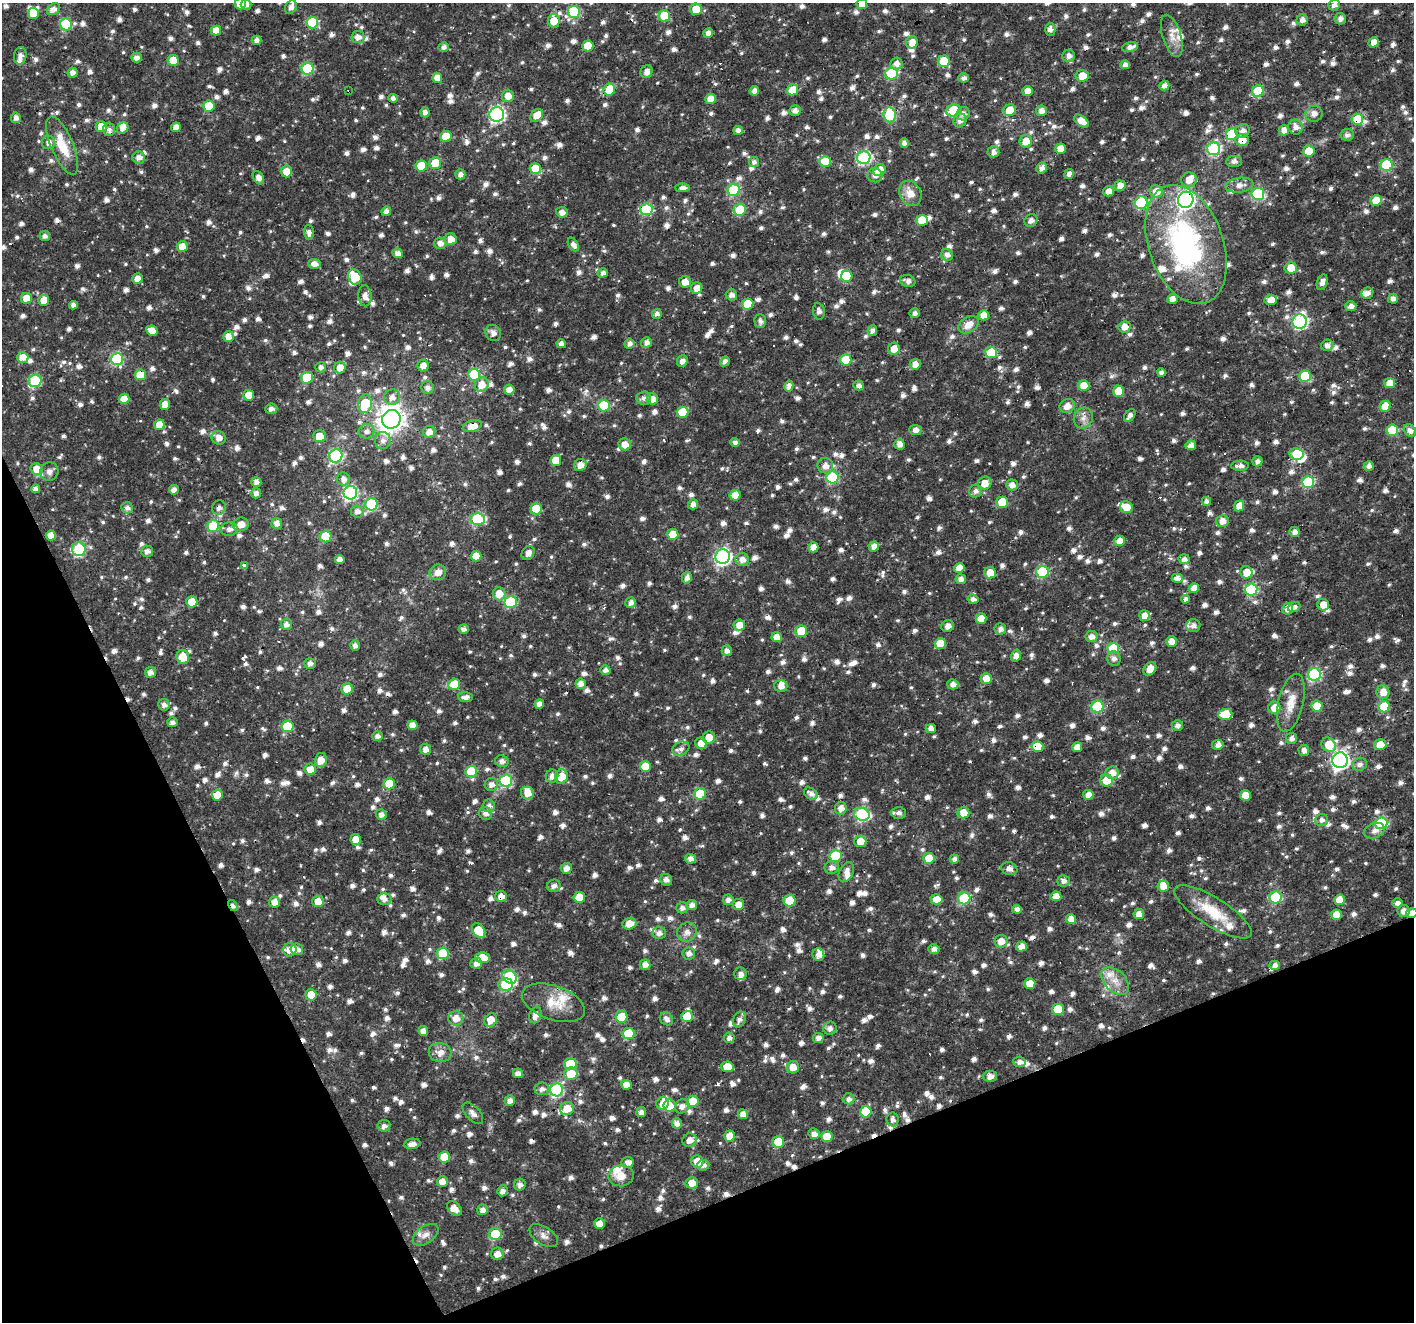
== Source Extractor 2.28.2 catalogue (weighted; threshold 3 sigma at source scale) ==
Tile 14 of 4 x 4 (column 2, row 4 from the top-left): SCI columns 1413-2824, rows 143-1462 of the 5648 x 5509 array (HDU 1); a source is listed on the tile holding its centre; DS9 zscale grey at full resolution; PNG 1416 x 1324 px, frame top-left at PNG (2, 3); each listed source drawn as its Kron ellipse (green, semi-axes under 4 px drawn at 4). Shown black and unused: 21% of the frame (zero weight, under 2 of 3 exposures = <1% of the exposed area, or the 3 px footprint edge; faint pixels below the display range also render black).
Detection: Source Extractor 2.28.2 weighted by HDU 2 'WHT'; one run over the whole footprint, this tile lists its part. Background 0.0194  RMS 0.0028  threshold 0.0126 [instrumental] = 3 sigma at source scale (4.5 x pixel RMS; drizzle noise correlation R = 1.50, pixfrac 1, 0.0396/0.0396 arcsec/px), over >= 5 px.
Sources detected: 1533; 2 inside a brighter object's white glare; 18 cosmic-ray / hot-pixel residue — neither listed nor drawn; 38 inside a brighter listed object's ellipse — not listed separately; of the other 1475, all 500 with FLUX_AUTO >= 1.26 (the completeness limit of this list) listed and drawn (975 fainter detections not listed), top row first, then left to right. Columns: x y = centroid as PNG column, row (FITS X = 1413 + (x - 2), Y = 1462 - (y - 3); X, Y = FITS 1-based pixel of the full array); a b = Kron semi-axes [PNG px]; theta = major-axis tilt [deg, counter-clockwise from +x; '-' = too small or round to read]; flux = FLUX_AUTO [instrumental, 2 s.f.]
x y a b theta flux
240 4 5 5 - 4.7
862 4 5 5 - 3.9
246 5 5 5 - 1.3
1334 5 6 5 - 1.3
291 7 7 5 63 1.4
53 9 7 5 36 1.8
696 9 6 6 - 5.2
574 12 6 6 - 21
33 13 5 5 - 4.7
664 16 6 5 - 10
1340 19 6 5 - 1.3
1302 20 6 5 - 1.4
554 21 7 6 - 5.1
312 22 6 6 - 13
66 24 6 6 - 17
1050 29 6 5 - 1.3
216 31 5 5 - 3.5
708 33 5 4 - 1.7
1172 36 22 9 -73 3
358 37 6 6 - 2
256 40 5 4 - 1.3
912 42 6 6 - 3.1
1374 42 5 5 - 2.5
588 46 5 5 - 6.4
443 47 5 5 - 1.3
1130 47 8 4 15 1.6
20 56 9 6 83 1.8
1069 56 6 6 - 1.6
137 57 5 5 - 1.3
173 60 5 5 - 5.1
944 61 6 5 - 6.5
896 64 6 6 - 1.7
1125 65 5 4 - 1.4
307 69 6 6 - 20
647 72 6 6 - 1.8
73 73 5 5 - 1.6
891 74 6 6 - 20
1082 76 7 5 6 4.3
437 78 5 5 - 2.4
964 78 5 4 - 1.3
1164 86 5 5 - 1.4
609 90 6 5 - 8.9
793 90 6 5 - 5.3
349 91 3 2 - 1.4
754 91 5 4 - 1.6
1028 91 5 5 - 3.5
1258 91 6 6 - 14
508 96 6 6 - 2.6
393 98 4 4 - 1.4
711 99 5 5 - 3.8
209 106 5 5 - 9.7
953 110 7 6 - 15
1010 110 6 5 - 4.9
795 111 6 5 - 1.6
1041 111 5 5 - 1.9
425 112 5 4 - 1.5
497 114 7 7 - 59
963 114 7 6 - 1.4
1314 114 8 8 - 1.6
537 115 7 5 48 4
890 115 7 6 - 14
16 118 5 5 - 1.5
1357 119 6 5 - 9.6
960 120 7 6 - 1.5
1081 121 8 5 -37 3.1
101 127 5 5 - 3.7
176 127 5 4 - 2.3
1295 127 7 7 - 1.7
123 128 6 5 - 1.8
109 129 6 6 - 1.3
738 130 5 4 - 1.5
1284 130 5 5 - 2.4
1243 131 7 6 - 1.8
1232 134 6 5 - 14
1347 135 6 6 - 1.4
446 136 5 5 - 5.5
1242 140 7 5 -3 3.3
1026 141 6 6 - 3.6
49 143 7 6 - 1.6
904 143 4 4 - 1.3
62 145 31 11 -67 7.5
1060 149 5 5 - 3.6
1214 149 6 6 - 31
1309 151 5 5 - 6
993 152 6 5 - 1.6
139 157 6 6 - 1.8
864 158 6 6 - 36
825 161 6 5 - 8.6
1234 161 8 5 4 1.3
754 162 5 5 - 1.5
435 163 6 6 - 7.5
1386 165 6 6 - 17
421 166 6 5 - 8.1
1042 168 6 5 - 1.6
535 169 6 5 - 7.2
879 170 6 5 - 4.8
286 171 6 5 - 3.8
460 174 5 5 - 1.5
1069 174 5 4 - 1.5
875 175 7 7 - 1.7
258 178 7 5 -60 1.8
1189 180 8 7 - 3
1240 185 14 7 8 2.1
1120 186 5 5 - 3.2
683 188 7 4 0 1.3
734 190 6 6 - 23
1108 191 5 5 - 2.3
1156 191 7 6 - 3.4
910 193 13 10 -63 3.3
1258 194 6 6 - 28
1186 200 8 7 - 88
1376 201 5 5 - 5
1141 203 6 6 - 21
646 209 6 6 - 20
740 210 6 6 - 12
386 211 5 4 - 1.3
562 212 5 5 - 1.8
922 220 6 5 - 6.8
1031 220 7 6 - 1.5
309 232 7 5 -87 1.3
45 236 5 5 - 1.3
451 239 6 6 - 2.6
440 243 6 5 - 1.9
573 244 7 5 -58 1.3
1186 244 62 37 -71 60
182 246 5 5 - 3.3
398 253 5 4 - 1.8
947 255 6 5 - 1.5
314 264 6 5 - 1.9
1291 268 6 5 - 4.6
603 273 5 4 - 1.3
847 276 6 5 - 10
355 277 8 6 -66 8.8
137 279 5 5 - 2.4
908 281 8 6 -16 1.3
685 282 6 5 - 2.5
1322 282 8 5 74 1.6
697 288 6 5 - 2.6
1367 293 6 5 - 1.3
731 295 6 5 - 1.4
365 296 10 6 -86 1.9
26 298 5 5 - 3.7
1172 299 5 5 - 2.4
1393 299 5 5 - 1.4
44 300 5 5 - 3.2
1271 300 6 5 - 3.1
748 304 6 5 - 8.8
73 305 4 4 - 1.5
1351 306 6 5 - 1.7
819 311 8 6 -81 1.3
915 313 5 5 - 1.3
657 314 5 5 - 1.3
984 315 5 5 - 3.3
760 321 7 5 -89 1.3
1300 322 7 7 - 51
969 325 11 7 33 3.2
1124 327 6 6 - 2.6
152 331 6 5 - 2.6
872 331 5 5 - 1.4
493 333 8 7 - 1.7
228 336 5 5 - 2.2
646 343 5 5 - 1.5
561 344 5 4 - 1.4
630 344 5 5 - 1.3
1327 345 6 5 - 1.5
894 349 6 6 - 3.2
991 352 6 5 - 11
23 357 6 5 - 3.3
117 359 6 6 - 22
846 360 6 5 - 8.1
682 361 6 5 - 1.5
725 362 5 4 - 1.3
915 364 5 5 - 2.3
423 366 6 5 - 2.5
321 367 5 5 - 1.3
340 368 6 5 - 3.1
1161 373 4 4 - 1.4
140 375 6 5 - 6.4
474 375 6 6 - 15
1305 376 6 5 - 12
307 378 6 6 - 9.7
35 381 7 6 - 21
1390 383 5 5 - 3.4
482 385 7 7 - 3.4
859 385 5 5 - 1.3
789 386 5 4 - 1.4
1084 386 5 5 - 4.5
428 388 6 6 - 1.3
509 390 5 5 - 2.1
1118 391 5 5 - 4.7
249 395 5 5 - 4.8
392 397 8 7 - 1.9
644 398 7 7 - 1.4
124 399 5 5 - 2.8
652 399 6 5 - 2.6
165 404 5 5 - 2.6
365 404 9 6 82 13
604 405 6 6 - 17
1067 406 8 6 30 2.6
1385 406 6 5 - 4.6
271 409 6 5 - 1.5
682 412 6 5 - 7.9
1130 415 7 5 56 1.4
1083 418 10 9 - 1.8
391 419 9 9 - 280
159 425 5 5 - 3.6
472 426 9 5 16 4.2
915 430 6 5 - 1.7
1392 430 6 6 - 12
1410 430 7 5 -51 1.4
367 431 8 7 - 1.4
429 432 6 6 - 2.1
319 436 6 6 - 4.3
219 438 7 6 - 1.9
383 441 8 8 - 1.6
735 442 4 4 - 1.3
625 444 6 6 - 2.8
899 444 5 5 - 1.8
1191 445 5 5 - 2.1
1297 454 7 5 -8 10
336 456 7 6 - 30
556 460 5 5 - 5.5
1257 461 5 5 - 1.3
580 465 6 6 - 2.4
825 466 8 7 - 2.2
1240 466 9 5 2 1.4
1369 466 5 5 - 1.5
37 469 6 6 - 4.3
49 471 9 9 - 1.5
832 477 6 6 - 26
343 479 6 6 - 1.5
256 482 5 4 - 1.7
1308 482 6 6 - 19
984 483 7 6 - 3.6
1012 485 6 5 - 2
35 489 4 4 - 1.6
174 490 5 4 - 1.8
976 491 6 6 - 1.3
256 493 5 5 - 1.5
350 493 7 6 - 44
735 495 5 5 - 3.7
1206 501 5 4 - 1.6
1002 502 6 5 - 8.8
371 504 6 6 - 19
693 504 5 5 - 1.6
1239 506 5 5 - 2.8
219 507 7 7 - 1.4
1126 507 6 6 - 3.6
127 508 6 5 - 1.3
536 509 6 5 - 9.9
357 511 6 6 - 1.6
477 519 7 6 - 19
1222 521 6 6 - 2.4
277 523 5 5 - 1.9
241 524 8 7 - 2.8
213 526 6 6 - 12
229 529 8 7 - 1.6
1294 532 5 5 - 1.4
673 534 5 5 - 6.2
51 535 5 5 - 2.6
325 537 6 5 - 12
1119 541 5 5 - 2.8
874 546 5 5 - 2
813 547 5 5 - 2.6
79 549 7 7 - 22
147 551 6 5 - 1.3
528 553 7 6 - 1.8
476 556 5 5 - 4.2
723 557 7 7 - 72
1184 559 5 5 - 1.3
340 560 4 4 - 1.9
742 560 7 6 - 2.1
244 565 3 3 - 2.2
959 568 5 5 - 3.6
438 572 8 7 - 2.5
1042 572 6 6 - 20
1246 572 6 6 - 3.9
990 573 6 5 - 3.7
687 578 6 5 - 1.5
1177 578 6 4 1 2
961 579 5 5 - 1.6
1194 588 5 5 - 2.8
1251 590 6 6 - 25
499 594 6 6 - 4.1
973 599 5 5 - 1.3
1185 599 4 3 - 1.7
192 602 5 5 - 4.9
511 602 6 6 - 23
631 603 5 5 - 1.4
1323 605 6 5 - 3.2
1294 607 6 4 21 1.3
1288 609 5 5 - 2.1
1144 616 5 5 - 3
981 619 5 5 - 3.7
286 624 5 5 - 1.4
739 625 6 5 - 3
1193 625 7 6 - 1.3
948 626 6 6 - 1.7
464 629 5 4 - 1.4
1000 629 6 5 - 1.3
801 631 6 5 - 8.4
777 637 5 5 - 3
1091 637 6 5 - 1.8
1171 641 5 5 - 2.8
940 643 5 5 - 5.2
355 646 5 5 - 1.3
1113 648 6 6 - 11
727 651 5 5 - 1.4
1016 656 6 5 - 1.8
183 657 7 6 - 4.9
1114 658 7 7 - 1.3
310 663 6 5 - 1.3
1150 669 7 5 48 3
605 670 5 5 - 1.3
150 672 5 5 - 1.7
1314 674 6 6 - 34
986 679 5 5 - 3.2
454 684 6 5 - 6.9
581 684 5 5 - 2.1
953 684 5 5 - 1.7
781 686 7 6 - 1.9
347 689 5 5 - 5.4
1383 692 7 6 - 3.2
465 697 7 5 -1 1.4
1291 703 30 12 76 5.1
539 704 5 4 - 1.7
164 705 6 5 - 1.3
1317 706 5 5 - 6
1097 707 6 6 - 18
1384 707 6 5 - 10
1274 708 6 6 - 3.3
1225 714 7 5 3 6.6
172 722 5 5 - 1.3
412 725 5 5 - 2.5
1177 725 6 5 - 1.3
287 726 6 5 - 15
931 729 5 4 - 1.8
377 736 5 5 - 1.4
709 737 6 6 - 4.1
1292 738 5 5 - 1.3
701 743 6 5 - 2.9
1218 745 6 5 - 1.5
1329 745 8 6 -44 5.8
1380 745 6 5 - 3.9
1037 747 6 5 - 7.5
1077 747 5 5 - 2.5
426 749 5 5 - 1.8
681 749 9 6 27 1.4
1304 750 5 5 - 1.4
321 760 7 6 - 3.3
1340 760 8 7 - 94
502 761 6 6 - 1.5
1360 764 7 6 - 1.3
645 766 5 5 - 6.4
310 769 6 5 - 3.2
471 771 6 6 - 11
1112 773 6 6 - 2.6
552 776 6 6 - 1.8
562 777 7 6 - 5.9
1106 780 6 6 - 5.1
506 781 6 6 - 25
389 784 6 5 - 8.1
491 784 6 6 - 1.5
527 793 6 6 - 2.7
700 794 6 6 - 13
811 794 7 5 -35 1.6
217 795 5 5 - 4.4
1088 795 5 5 - 2.3
1245 795 5 5 - 4.3
489 806 6 6 - 1.3
841 808 6 5 - 2.2
485 813 7 6 - 1.5
899 813 7 6 - 1.3
963 813 6 6 - 3.8
862 814 8 6 -13 33
381 815 6 5 - 1.6
1322 820 6 6 - 1.3
1381 823 6 6 - 21
1374 831 11 7 19 1.6
356 839 5 5 - 3.6
860 841 6 6 - 3.4
835 856 6 6 - 15
929 858 5 5 - 6.1
690 859 5 5 - 1.5
954 859 5 4 - 1.4
832 867 7 6 - 1.5
566 868 5 5 - 2.3
1009 869 8 6 -19 1.7
846 872 10 7 63 2.1
666 880 6 5 - 1.3
1063 881 6 6 - 1.3
554 886 7 6 - 1.3
1163 886 6 5 - 2.9
501 896 5 5 - 2
1056 896 5 5 - 2.6
579 897 6 5 - 4.3
1276 897 6 6 - 23
964 898 6 6 - 19
384 899 7 6 - 1.3
936 899 6 5 - 3.5
728 900 5 5 - 1.6
1340 900 5 5 - 4
318 901 6 5 - 3.3
790 901 6 6 - 7.6
274 902 5 5 - 2.3
1397 903 5 5 - 1.4
738 904 5 5 - 3.1
692 905 5 5 - 1.4
233 906 6 4 -62 1.3
682 908 6 5 - 1.3
1017 909 5 4 - 1.5
1403 911 6 6 - 1.9
1213 912 45 14 -32 9.8
1412 913 6 4 14 2.6
1139 914 5 5 - 2.2
1336 915 5 5 - 3.5
1071 919 5 5 - 3
629 924 7 6 - 3.5
479 931 8 6 -54 7.4
687 932 10 9 - 2
659 933 7 6 - 1.5
1001 941 6 6 - 3.1
1021 946 5 5 - 2.4
297 949 6 5 - 1.6
934 949 5 4 - 1.4
290 950 6 6 - 2.4
443 953 6 6 - 11
689 953 6 6 - 1.5
818 955 6 6 - 1.7
482 958 7 5 -2 4.8
476 963 6 5 - 1.5
645 965 5 5 - 2.2
1275 965 5 4 - 1.5
740 973 6 6 - 1.3
509 977 8 6 -45 22
1115 981 17 10 -45 3.5
506 984 7 6 - 14
1030 984 5 5 - 4.2
311 995 5 5 - 4.5
553 1003 33 17 -19 6.7
1058 1009 6 5 - 6.2
535 1015 8 6 74 2.1
687 1016 6 5 - 6.4
622 1017 6 6 - 8
456 1018 7 7 - 3.2
666 1019 7 6 - 1.4
739 1019 8 6 65 1.3
491 1020 7 6 - 4.4
830 1028 7 6 - 1.3
423 1031 5 5 - 1.8
628 1033 6 5 - 8.8
729 1038 5 5 - 1.3
818 1038 5 5 - 1.4
440 1052 11 9 -7 2.5
1020 1062 6 5 - 1.3
570 1064 6 5 - 8.7
727 1067 6 5 - 5.3
793 1067 6 6 - 3.4
518 1073 5 5 - 1.6
571 1074 6 6 - 5.5
990 1076 7 5 0 1.8
626 1085 5 5 - 2.7
542 1089 7 6 - 1.3
557 1090 6 6 - 32
849 1099 5 5 - 1.3
510 1100 5 5 - 1.7
693 1101 6 5 - 8
662 1104 6 6 - 2.7
669 1106 6 6 - 4.2
682 1106 8 7 - 1.5
567 1109 7 6 - 4.2
641 1112 5 5 - 1.6
866 1112 6 5 - 9
473 1113 13 7 -48 1.3
743 1114 5 5 - 2.2
892 1119 7 6 - 1.3
677 1123 5 5 - 1.8
384 1126 6 6 - 1.3
814 1134 5 5 - 1.6
730 1136 5 5 - 3.4
827 1137 6 5 - 6.5
689 1140 7 6 - 2.2
778 1142 6 6 - 11
412 1144 8 5 9 1.8
444 1157 6 5 - 6.5
697 1161 6 6 - 3.9
628 1162 6 5 - 1.8
703 1165 6 5 - 1.3
621 1176 12 10 10 3.3
442 1182 5 5 - 2.9
692 1183 6 6 - 2.9
520 1185 6 6 - 1.4
502 1191 5 5 - 1.5
454 1209 8 6 -43 2.8
483 1210 5 5 - 1.8
600 1224 5 5 - 3
495 1234 6 6 - 14
426 1235 14 8 36 2
544 1236 16 8 -34 1.9
497 1254 6 6 - 2.3
Overlapping masked pixels (flux is a lower limit): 15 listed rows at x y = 349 91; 1357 119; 1242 140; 879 170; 1186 200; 1376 201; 646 209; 1186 244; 140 375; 472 426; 1150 669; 1037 747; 501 896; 233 906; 1412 913
Isophote crosses this tile's border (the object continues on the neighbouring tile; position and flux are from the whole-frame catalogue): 4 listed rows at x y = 240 4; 862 4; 246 5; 1412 913